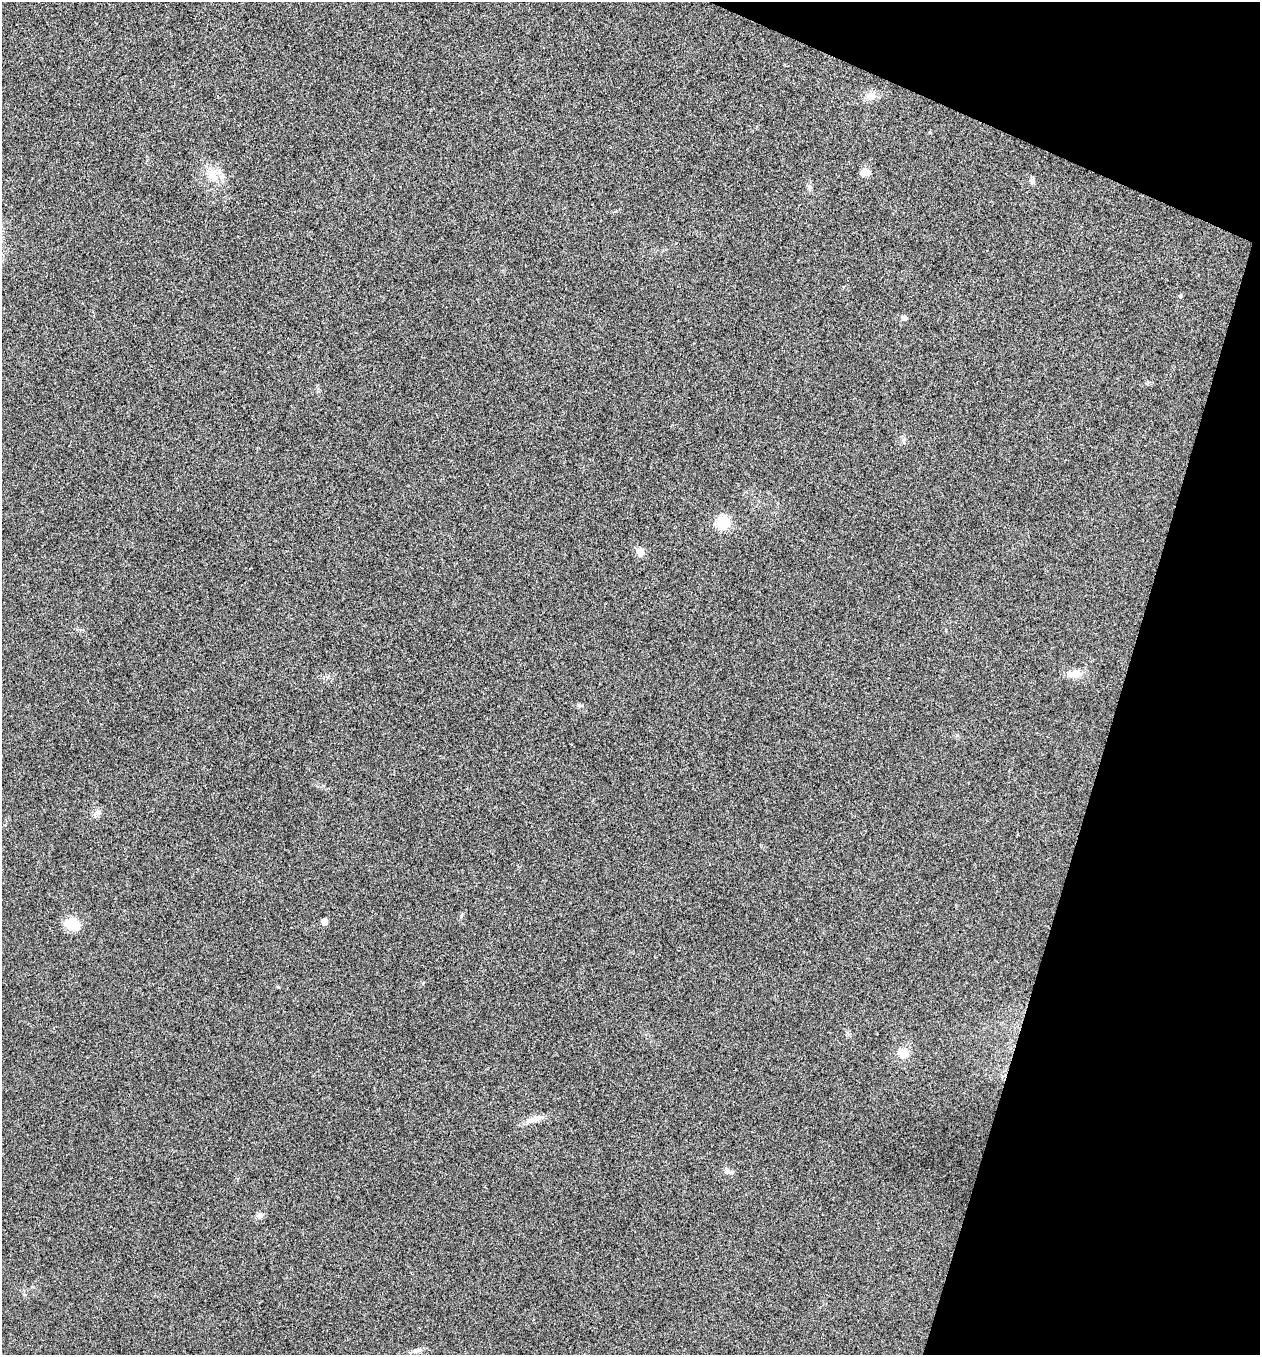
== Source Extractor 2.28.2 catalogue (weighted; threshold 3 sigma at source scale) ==
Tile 8 of 4 x 4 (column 4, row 2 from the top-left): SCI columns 3908-5165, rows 2711-4063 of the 5431 x 5418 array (HDU 1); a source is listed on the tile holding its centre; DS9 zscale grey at full resolution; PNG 1262 x 1357 px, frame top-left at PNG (2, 2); no overlay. Shown black and unused: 15% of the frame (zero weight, under 3 of 4 exposures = <1% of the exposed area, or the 3 px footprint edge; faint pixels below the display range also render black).
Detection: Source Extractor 2.28.2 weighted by HDU 2 'WHT'; one run over the whole footprint, this tile lists its part. Background 0.0238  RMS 0.0052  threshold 0.0236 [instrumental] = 3 sigma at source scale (4.5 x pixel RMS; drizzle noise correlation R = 1.50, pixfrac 1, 0.05/0.05 arcsec/px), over >= 5 px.
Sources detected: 19; all 19 listed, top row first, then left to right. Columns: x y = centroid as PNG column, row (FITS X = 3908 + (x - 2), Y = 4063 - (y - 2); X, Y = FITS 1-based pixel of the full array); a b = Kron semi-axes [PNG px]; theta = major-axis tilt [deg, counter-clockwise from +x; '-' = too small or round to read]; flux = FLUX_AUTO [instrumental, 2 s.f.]
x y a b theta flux
870 95 13 12 - 4.1
865 172 11 7 0 4.2
212 175 21 14 -66 9.7
1032 181 8 7 - 1.7
810 187 9 5 84 1.3
1180 296 5 3 - 0.56
904 318 7 6 - 1.7
723 522 16 15 - 13
640 552 11 9 -70 3.2
1074 674 21 10 -2 5.8
579 705 6 6 - 0.92
97 812 8 5 45 1.7
461 915 9 3 69 0.71
324 921 5 5 - 4.8
72 924 13 10 -21 16
903 1053 11 10 - 7.1
534 1119 29 7 17 5.2
731 1172 8 5 -6 1.4
260 1215 10 8 32 2.3
Unlisted compact peaks at least as high as the median listed source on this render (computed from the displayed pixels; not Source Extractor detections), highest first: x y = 930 132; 957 735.